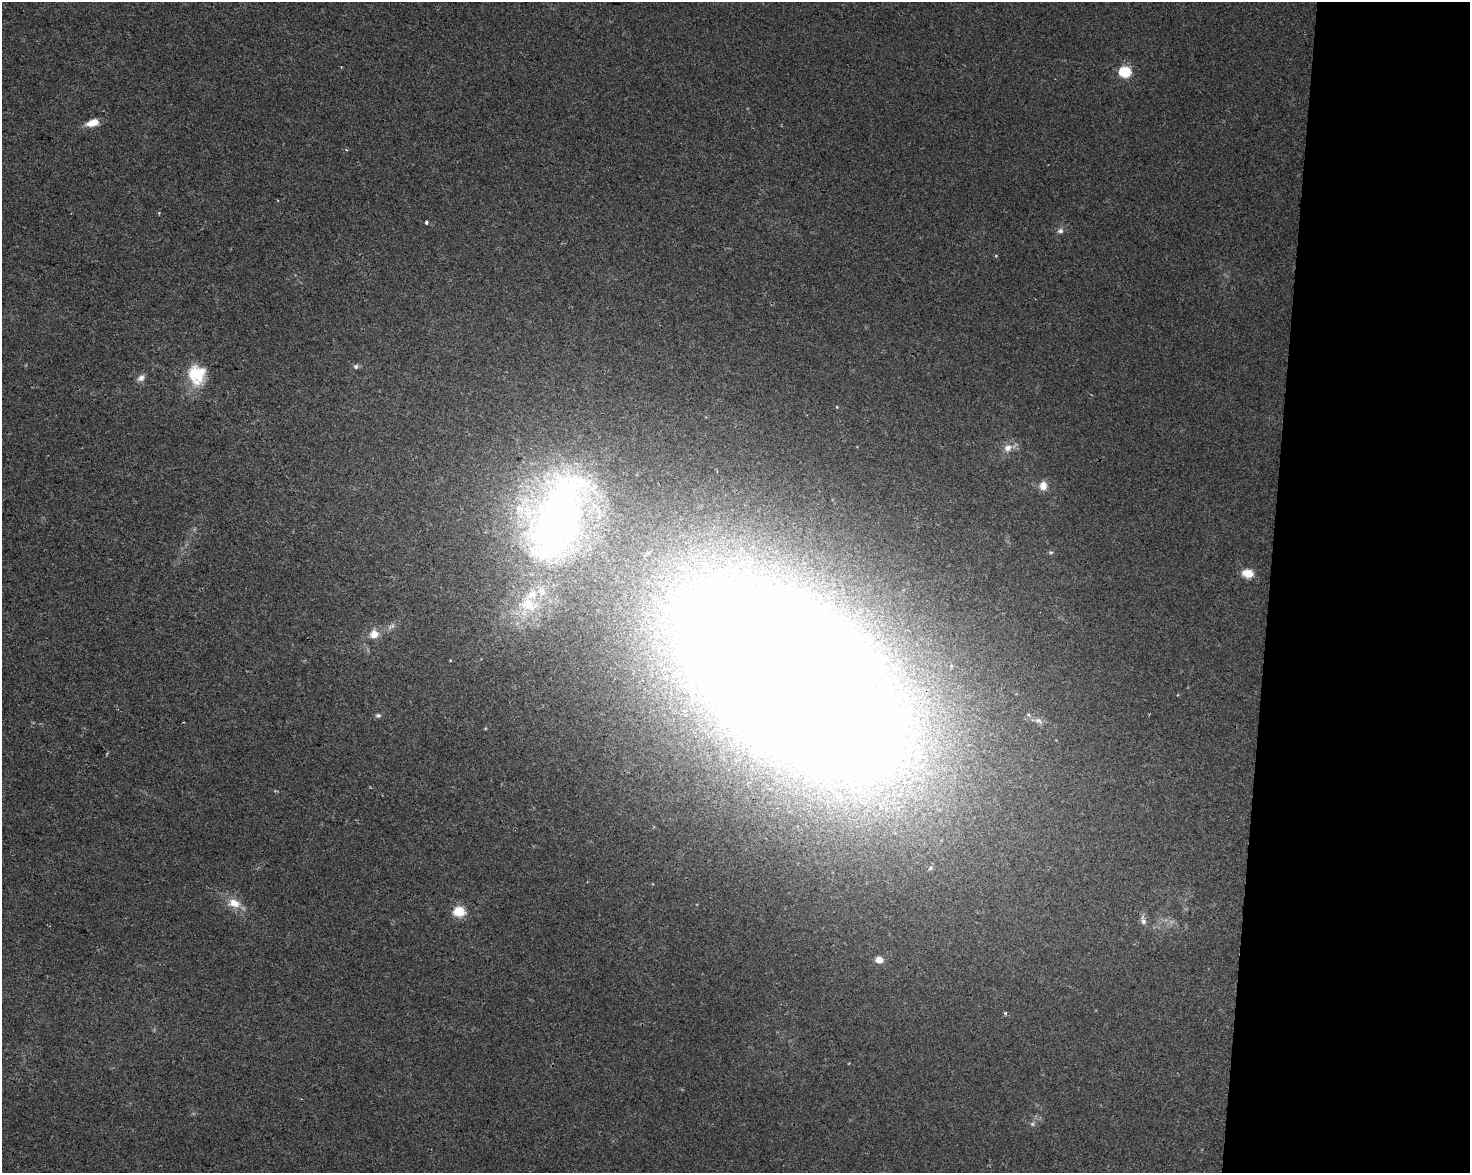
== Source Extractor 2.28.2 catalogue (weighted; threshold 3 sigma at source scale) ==
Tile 9 of 3 x 4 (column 3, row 3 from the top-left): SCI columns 3221-4688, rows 1172-2342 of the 4915 x 4692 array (HDU 1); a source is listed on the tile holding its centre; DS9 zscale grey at full resolution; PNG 1472 x 1175 px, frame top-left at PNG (2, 2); no overlay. Shown black and unused: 14% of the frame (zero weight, under 2 of 3 exposures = <1% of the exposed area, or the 3 px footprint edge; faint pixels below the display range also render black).
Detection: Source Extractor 2.28.2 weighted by HDU 2 'WHT'; one run over the whole footprint, this tile lists its part. Background 0.0211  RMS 0.0045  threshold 0.0201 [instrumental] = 3 sigma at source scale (4.5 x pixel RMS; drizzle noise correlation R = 1.50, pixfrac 1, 0.0396/0.0396 arcsec/px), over >= 5 px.
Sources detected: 27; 1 too faint to see at this stretch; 1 cosmic-ray / hot-pixel residue — not listed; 1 inside a brighter listed object's ellipse — not listed separately; the other 24 listed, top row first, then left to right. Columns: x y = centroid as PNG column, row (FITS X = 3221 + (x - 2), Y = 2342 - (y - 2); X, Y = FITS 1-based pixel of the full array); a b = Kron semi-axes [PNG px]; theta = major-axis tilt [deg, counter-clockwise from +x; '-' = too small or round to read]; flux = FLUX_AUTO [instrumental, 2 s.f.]
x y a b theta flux
1125 72 6 5 - 43
92 123 15 7 17 5.5
346 150 4 4 - 0.53
1060 231 8 6 4 1.5
356 366 7 7 - 1.1
196 375 24 21 -83 17
141 378 12 8 40 2.3
837 407 4 3 - 0.31
1008 448 10 9 - 3.6
1043 486 9 7 81 4.6
557 516 92 57 67 280
1051 552 6 4 -2 0.69
1247 573 12 8 -8 6.1
528 605 23 17 -26 12
374 634 10 9 - 4.9
791 678 137 74 -37 3300
378 715 8 5 0 0.98
1038 720 12 7 -23 2.1
234 903 16 11 -17 6.2
459 911 6 5 - 34
1143 921 12 7 -73 2.1
879 960 5 5 - 6.7
1006 1013 5 3 - 0.52
1032 1124 6 5 - 0.87
Overlapping masked pixels (flux is a lower limit): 1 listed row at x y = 791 678